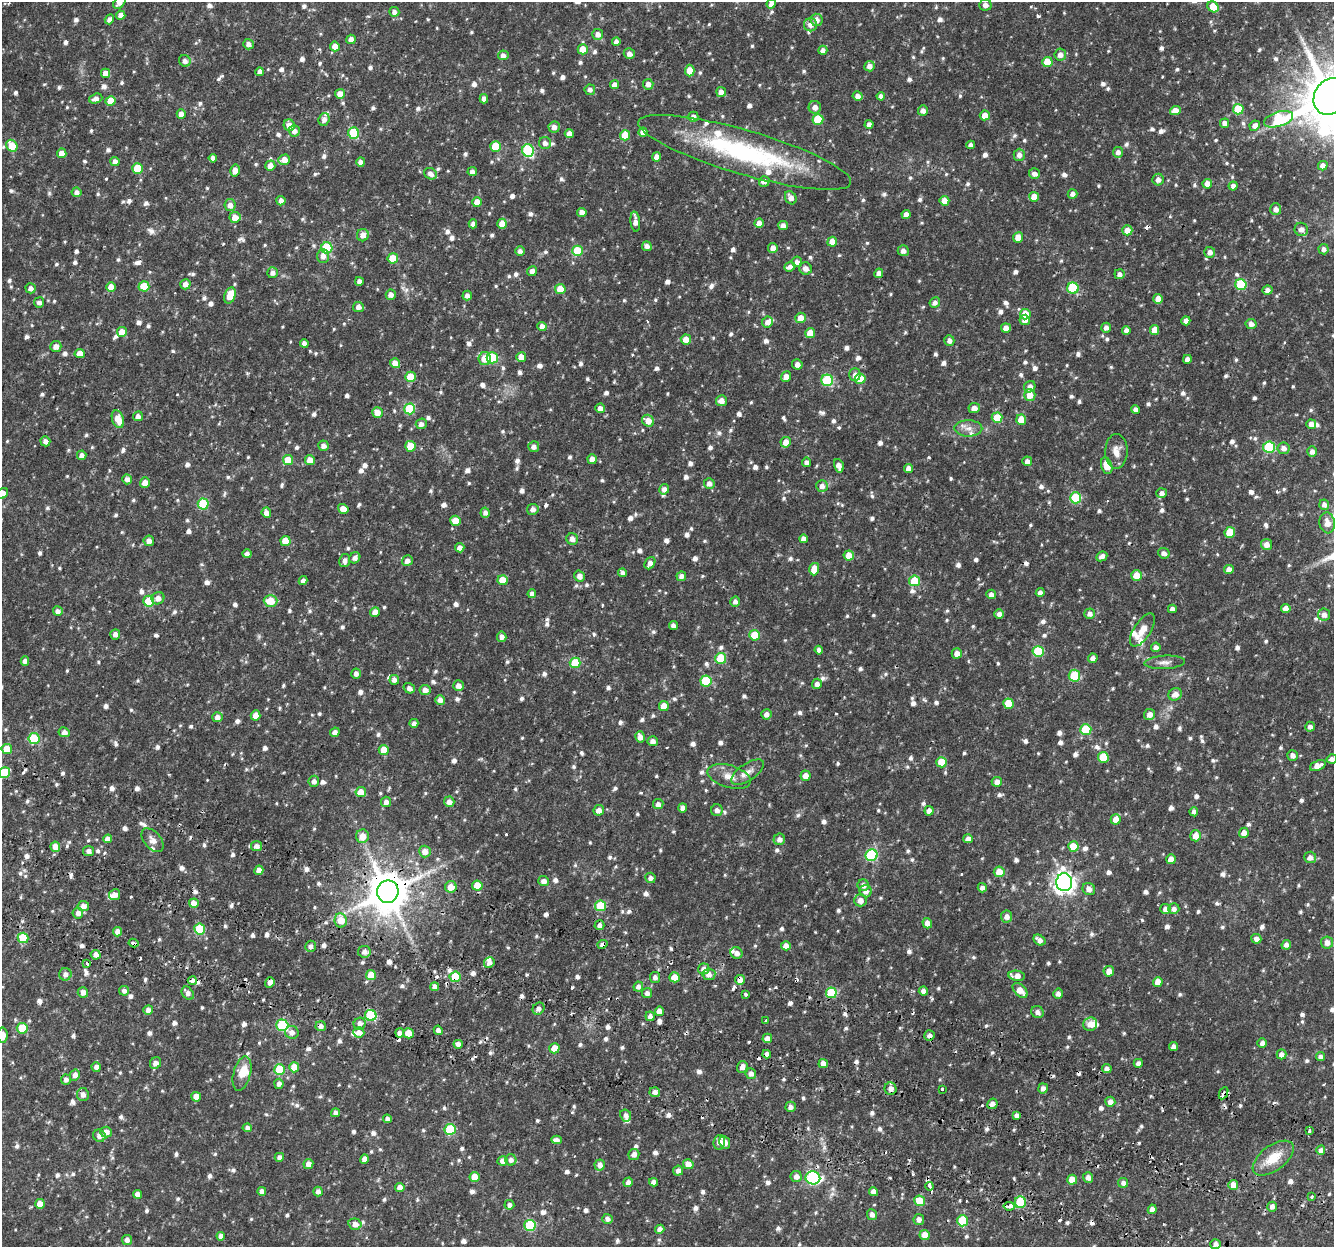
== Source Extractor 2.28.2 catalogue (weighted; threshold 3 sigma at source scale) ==
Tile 6 of 4 x 4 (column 2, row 2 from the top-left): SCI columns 1387-2718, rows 2797-4041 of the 5445 x 5654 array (HDU 1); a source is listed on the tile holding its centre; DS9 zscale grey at full resolution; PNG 1336 x 1249 px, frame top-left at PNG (2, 2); each listed source drawn as its Kron ellipse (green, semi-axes under 4 px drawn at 4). Shown black and unused: <1% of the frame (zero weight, under 2 of 3 exposures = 5% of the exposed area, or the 3 px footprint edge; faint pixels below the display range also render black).
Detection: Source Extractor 2.28.2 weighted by HDU 2 'WHT'; one run over the whole footprint, this tile lists its part. Background 0.035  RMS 0.0038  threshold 0.017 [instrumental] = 3 sigma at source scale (4.5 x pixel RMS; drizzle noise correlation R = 1.50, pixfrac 1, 0.0396/0.0396 arcsec/px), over >= 5 px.
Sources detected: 1213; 1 too faint to see at this stretch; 41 cosmic-ray / hot-pixel residue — neither listed nor drawn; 17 inside a brighter listed object's ellipse — not listed separately; of the other 1154, all 500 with FLUX_AUTO >= 1.61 (the completeness limit of this list) listed and drawn (654 fainter detections not listed), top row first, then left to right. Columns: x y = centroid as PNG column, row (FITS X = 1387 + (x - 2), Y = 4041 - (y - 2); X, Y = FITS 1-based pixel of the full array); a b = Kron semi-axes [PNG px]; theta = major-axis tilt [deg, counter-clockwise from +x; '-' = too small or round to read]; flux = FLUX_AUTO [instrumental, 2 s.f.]
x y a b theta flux
119 3 7 5 48 2.2
771 4 5 4 - 1.9
985 5 6 5 - 2
1213 7 6 5 - 7.6
394 12 5 5 - 1.6
121 15 4 4 - 2.4
109 19 5 4 - 1.8
817 20 6 6 - 2.4
810 25 6 6 - 2.1
598 34 5 5 - 2.2
351 39 5 4 - 2
616 42 4 4 - 1.7
248 44 5 5 - 1.8
335 46 5 5 - 3.3
583 49 5 5 - 7.3
823 50 4 4 - 1.7
629 54 5 5 - 1.9
503 55 5 5 - 1.8
1060 55 6 6 - 2.3
185 61 6 5 - 1.9
1047 62 5 5 - 8.7
869 66 5 5 - 2.1
690 71 6 4 89 4.4
260 72 4 4 - 1.8
105 73 4 4 - 3.6
648 84 5 5 - 2.2
615 85 4 4 - 2.6
590 90 5 5 - 1.7
721 92 5 5 - 2.1
340 94 5 5 - 3.2
858 96 5 4 - 2.1
881 96 4 4 - 1.8
1330 97 19 15 60 2600
96 99 7 5 18 1.8
484 99 4 4 - 2
111 101 5 4 - 5.1
815 107 6 6 - 2.2
1238 109 5 5 - 13
923 111 5 5 - 1.8
1175 111 5 4 - 3.3
181 114 5 4 - 2
985 115 5 5 - 3.5
693 117 5 5 - 1.9
324 119 6 5 - 1.7
818 119 5 5 - 15
1278 119 15 7 17 25
1224 123 4 4 - 2.7
869 124 4 4 - 2.1
289 125 6 5 - 3.2
1255 126 5 5 - 2.1
554 127 6 5 - 2.1
294 131 5 5 - 1.8
643 132 4 4 - 1.9
354 133 5 5 - 21
569 134 4 4 - 2.3
625 135 5 5 - 9
545 143 6 6 - 1.9
971 145 4 4 - 1.6
12 146 6 5 - 6.8
496 146 5 5 - 13
528 150 6 5 - 35
745 152 110 22 -16 61
1118 152 5 5 - 1.7
62 153 5 4 - 3.7
1019 155 6 5 - 1.9
657 157 4 4 - 2.5
213 158 4 4 - 1.7
284 160 6 5 - 3.6
115 162 4 4 - 2.3
361 162 4 4 - 1.8
270 166 5 5 - 3
1323 166 5 4 - 2.3
137 168 5 5 - 9.9
235 170 6 5 - 2.8
472 172 5 4 - 1.8
430 174 7 5 -36 1.9
1034 174 5 5 - 1.9
1158 179 6 5 - 1.8
764 181 5 5 - 1.8
1207 184 5 4 - 2.8
1233 186 4 4 - 1.6
76 192 5 5 - 1.7
1073 194 5 4 - 1.6
1034 197 5 5 - 5.1
791 198 7 5 -59 2.5
281 201 5 4 - 2
944 201 5 5 - 4.6
477 202 5 5 - 4.6
230 205 6 5 - 2.4
1276 209 6 5 - 2.1
582 212 4 4 - 2.6
906 214 4 4 - 2.2
235 217 5 5 - 4.1
635 222 10 5 -84 2.5
759 223 5 4 - 2.6
473 224 4 4 - 1.8
502 224 5 5 - 4.9
783 226 5 4 - 1.8
1301 229 7 6 - 2.3
1127 230 5 5 - 3.8
363 235 6 6 - 2.5
1018 237 5 5 - 4.1
832 242 5 5 - 4.1
647 246 5 4 - 1.6
327 248 5 5 - 23
773 248 5 5 - 2.2
1324 249 5 5 - 1.7
520 251 5 4 - 1.7
577 251 5 5 - 14
903 251 5 5 - 1.8
1210 252 5 5 - 2
323 256 7 6 - 2.3
393 258 5 5 - 6.6
797 262 5 5 - 1.6
790 267 6 4 23 1.9
806 268 6 6 - 2.4
532 271 5 5 - 1.8
272 273 5 5 - 1.8
879 273 5 4 - 1.6
1119 274 5 5 - 1.6
359 281 4 4 - 1.7
185 284 5 5 - 2.6
1241 285 5 5 - 20
144 286 5 5 - 11
111 287 5 5 - 3.5
31 288 5 5 - 2.1
1073 288 6 5 - 23
560 289 5 5 - 7
1267 290 5 4 - 1.7
230 295 8 5 72 6.9
391 295 5 5 - 2.1
467 296 5 4 - 1.7
1158 299 5 4 - 3
39 302 5 5 - 1.6
935 303 5 5 - 1.7
358 307 5 5 - 1.9
1025 314 5 5 - 6.5
801 318 5 5 - 4.4
1025 320 5 5 - 2.5
1186 321 4 4 - 2.2
767 322 5 5 - 1.9
1251 324 5 5 - 1.9
542 326 4 4 - 2.3
1006 328 5 4 - 2.8
1106 328 5 4 - 1.8
1126 330 4 4 - 1.8
1154 330 5 4 - 4.3
122 332 5 5 - 5
810 333 5 5 - 5
686 339 5 5 - 3.9
949 341 5 5 - 1.8
304 343 4 4 - 1.7
56 346 5 5 - 2.4
80 353 5 4 - 3.7
521 357 5 5 - 4.8
492 358 5 5 - 22
484 359 6 6 - 4.6
1187 359 4 4 - 1.8
395 363 5 5 - 2.9
797 364 5 5 - 2
855 375 6 5 - 1.9
410 377 5 5 - 8.8
786 377 5 5 - 3.1
860 379 5 5 - 7.2
827 380 6 5 - 24
1030 387 6 5 - 2
1030 395 5 5 - 4.2
721 401 5 5 - 2.7
600 408 5 4 - 2.2
974 408 5 5 - 2.2
410 409 5 5 - 19
1135 410 4 4 - 1.9
377 412 5 5 - 3.5
138 416 5 5 - 1.7
997 418 5 5 - 9.4
118 419 9 5 -71 4.9
1021 420 5 5 - 5.4
648 421 6 5 - 3.6
421 424 5 5 - 1.8
1311 424 5 4 - 2.5
968 428 14 8 0 2.7
45 441 5 4 - 1.9
786 442 5 5 - 3.4
323 446 5 5 - 1.8
410 446 5 5 - 8.7
534 447 5 5 - 1.8
1269 447 6 5 - 25
1284 448 6 5 - 2.1
1116 451 17 11 89 4
1312 451 5 5 - 1.8
82 455 5 4 - 1.9
592 459 5 4 - 2.9
288 460 5 5 - 7.8
310 460 5 5 - 3.7
1027 461 5 5 - 1.8
806 462 5 4 - 1.7
839 466 7 4 -77 2.4
1107 466 9 5 -72 5.9
909 468 4 4 - 2.7
127 479 5 4 - 1.8
145 483 5 5 - 3.5
709 483 5 5 - 2
822 486 6 6 - 2
664 489 5 5 - 1.8
2 493 6 5 - 4.6
1162 493 5 5 - 1.8
1076 498 5 5 - 23
203 504 5 5 - 20
1324 505 5 5 - 1.8
343 509 6 4 -34 3.7
533 509 6 5 - 2
266 513 5 4 - 2.3
485 513 5 4 - 1.7
455 521 5 5 - 5.5
1327 523 10 7 -81 3.4
1230 532 5 5 - 12
572 539 6 5 - 2
803 539 4 4 - 1.9
149 541 5 5 - 2.2
286 541 5 5 - 6.9
1266 544 5 5 - 2.7
460 548 5 4 - 2.3
1164 553 6 5 - 1.9
247 554 4 4 - 2
849 556 5 5 - 5.4
1102 556 6 4 26 1.9
355 558 6 5 - 1.8
345 561 6 5 - 1.7
407 561 5 5 - 1.9
650 563 6 5 - 2.1
814 569 6 5 - 5.9
1229 569 5 4 - 2.9
623 573 4 4 - 1.9
1137 575 5 5 - 5.6
579 576 6 5 - 2
681 576 5 4 - 1.6
502 580 5 5 - 7
303 581 4 4 - 1.6
915 581 5 5 - 11
1040 593 4 4 - 1.9
532 594 4 4 - 1.8
991 594 5 4 - 1.9
158 598 6 6 - 2.5
149 601 5 5 - 9.7
270 601 7 6 - 6.8
735 601 5 5 - 1.8
1286 608 5 4 - 2.2
1172 609 4 4 - 2
58 611 5 5 - 1.8
375 612 5 4 - 3.1
999 614 5 4 - 1.7
1090 614 5 5 - 1.8
1324 615 6 6 - 2.2
673 626 4 4 - 1.8
1142 630 19 8 57 3.9
115 634 5 5 - 1.9
755 635 5 5 - 10
502 637 5 5 - 2.1
1156 647 5 4 - 1.7
819 650 4 4 - 1.7
1038 651 5 5 - 21
957 653 5 5 - 2.8
721 658 5 5 - 14
1093 658 4 4 - 2.2
25 661 5 4 - 1.7
1165 662 20 6 3 2.3
575 663 5 5 - 14
356 674 5 4 - 1.7
1074 676 6 5 - 20
394 680 5 5 - 1.7
706 681 6 5 - 17
817 684 5 5 - 1.9
458 686 5 5 - 2.1
409 688 6 5 - 1.6
425 690 5 5 - 2.2
1175 694 7 6 - 2.7
440 700 5 4 - 2
1008 704 5 5 - 9.7
664 706 5 5 - 4.2
766 714 5 5 - 2
1150 714 5 5 - 2.5
256 715 5 5 - 3.4
217 717 5 5 - 1.9
414 723 4 4 - 1.7
1310 727 5 5 - 1.6
1086 730 5 5 - 19
64 732 6 5 - 2
335 732 5 4 - 1.7
640 737 6 4 -77 2.2
34 739 5 5 - 21
653 741 5 5 - 2.3
7 749 5 5 - 7.7
384 750 5 5 - 6
1293 755 5 5 - 2.1
1103 757 5 5 - 11
1332 759 5 4 - 1.7
942 762 5 5 - 9.4
1318 766 8 5 22 3.4
748 772 19 8 34 3.1
5 773 6 5 - 18
729 776 22 11 -17 5.1
806 776 5 5 - 3
314 781 5 5 - 1.8
997 782 5 5 - 2.6
361 792 5 5 - 5.6
386 802 5 5 - 1.8
449 802 5 5 - 2.5
658 804 5 5 - 1.7
683 808 4 4 - 1.9
599 810 5 5 - 2.6
717 810 6 6 - 1.9
929 811 5 4 - 2.1
1194 812 4 4 - 1.7
1116 819 5 5 - 3.6
1244 833 5 5 - 2.8
362 836 6 6 - 3.9
1196 836 5 5 - 4.3
108 839 4 4 - 2.3
779 839 6 5 - 1.9
968 839 5 4 - 2.5
152 840 14 8 -49 2.4
257 846 5 5 - 1.9
1073 846 5 5 - 6.8
55 847 5 5 - 4.1
89 851 5 5 - 1.8
425 851 6 6 - 3.3
871 855 6 6 - 32
1310 857 6 5 - 2.2
1171 859 5 5 - 3.9
259 870 4 4 - 2.7
999 872 5 5 - 5
650 878 5 5 - 1.7
544 881 5 5 - 2.1
1064 882 9 8 - 220
863 885 6 5 - 1.8
477 886 5 5 - 7.4
451 887 6 6 - 4.2
982 888 4 4 - 1.7
1089 889 6 6 - 2.2
866 891 6 6 - 2
388 892 11 10 - 1400
115 895 5 5 - 2.4
860 900 6 6 - 2.9
194 903 5 4 - 4.1
83 906 6 5 - 2.4
600 906 5 5 - 14
1165 909 5 5 - 1.7
1174 909 5 5 - 1.7
78 913 5 5 - 1.9
1006 917 6 6 - 2.3
341 920 7 6 - 5.6
927 923 5 5 - 2.8
599 925 5 5 - 1.7
200 929 5 5 - 16
118 932 4 4 - 2.5
23 938 5 5 - 13
1256 939 5 5 - 1.9
1039 940 6 5 - 2.2
1327 942 6 6 - 2.5
133 943 5 3 - 4.4
603 944 5 4 - 1.7
1286 945 5 4 - 1.9
310 946 5 5 - 1.7
786 946 5 4 - 2.8
364 952 6 6 - 1.9
737 953 6 5 - 1.9
96 955 5 4 - 2.4
87 963 3 3 - 5.6
489 963 5 5 - 2.1
704 969 6 5 - 2.1
1109 971 5 5 - 3.4
65 974 6 6 - 1.9
709 974 6 6 - 2.2
371 975 5 5 - 6
1017 976 8 5 -7 2.9
455 977 5 5 - 11
655 977 5 5 - 1.6
674 977 5 5 - 6
740 980 5 4 - 3.5
192 981 4 3 - 2.7
270 982 5 4 - 1.8
1158 982 5 5 - 3.5
435 987 4 4 - 2.4
638 987 5 4 - 1.7
1020 990 9 5 -45 4.6
124 991 5 4 - 1.6
923 991 4 4 - 1.8
83 992 5 5 - 2.2
188 993 7 5 -53 1.9
647 993 5 5 - 1.6
831 993 5 5 - 21
746 994 3 3 - 2.6
1058 994 5 4 - 1.8
538 1009 6 5 - 1.9
148 1010 5 4 - 2
659 1011 5 4 - 2.9
1037 1012 6 6 - 1.8
371 1015 6 5 - 26
650 1016 5 4 - 1.6
766 1021 3 3 - 2.4
360 1024 6 6 - 2.1
1090 1024 7 6 - 4
282 1025 6 5 - 28
321 1026 5 5 - 1.7
22 1028 5 5 - 10
438 1030 5 4 - 1.7
292 1032 7 6 - 2.2
359 1032 5 5 - 2.6
400 1033 4 4 - 1.8
409 1033 5 5 - 7.3
2 1035 8 5 90 3.4
930 1035 5 5 - 1.7
767 1038 5 4 - 2.3
1262 1043 5 4 - 1.8
458 1044 4 4 - 2.3
1173 1047 4 4 - 2
554 1048 5 5 - 6.2
767 1054 4 4 - 1.8
1282 1054 5 5 - 2.1
1321 1057 4 4 - 1.7
156 1063 6 5 - 2.3
1138 1063 4 4 - 1.7
823 1064 5 4 - 3
96 1067 5 4 - 1.7
294 1067 5 5 - 4.4
742 1067 6 5 - 2.2
1107 1069 5 4 - 1.7
280 1070 5 5 - 16
242 1074 18 8 75 6.1
751 1074 5 5 - 2
75 1075 5 5 - 2.5
66 1080 5 5 - 1.6
279 1084 5 4 - 1.6
1043 1088 5 5 - 2
890 1089 6 6 - 2.4
942 1089 3 3 - 5.8
655 1092 5 5 - 1.8
1224 1093 6 4 64 1.6
83 1095 6 6 - 2.1
196 1097 5 5 - 4.7
1110 1102 5 5 - 2.2
992 1104 5 5 - 2.1
791 1107 5 5 - 1.7
335 1113 4 4 - 1.7
626 1115 6 5 - 1.6
1017 1115 4 4 - 1.7
387 1119 4 4 - 1.6
247 1128 5 4 - 1.7
450 1129 5 5 - 22
1309 1130 4 3 - 2.5
106 1132 5 5 - 2.7
99 1136 6 6 - 2
556 1140 5 4 - 1.8
719 1142 7 5 80 2.5
725 1143 6 5 - 2.9
1321 1150 4 4 - 1.7
634 1155 5 5 - 1.7
279 1157 5 4 - 1.7
1273 1158 24 12 37 8.5
364 1159 5 4 - 2
511 1160 5 5 - 1.8
503 1161 5 4 - 2.2
308 1164 5 5 - 2.5
688 1164 5 5 - 2.7
600 1165 5 5 - 2.2
678 1171 5 5 - 1.7
474 1177 5 5 - 5.8
796 1177 5 5 - 1.9
813 1178 7 6 - 55
1088 1178 5 5 - 1.8
1072 1180 5 5 - 5.5
628 1182 5 4 - 2
653 1182 4 4 - 1.7
1123 1183 5 5 - 1.7
1233 1185 5 5 - 3.5
930 1186 4 3 - 5.1
400 1187 5 4 - 2.8
262 1191 4 4 - 1.9
318 1191 5 4 - 1.7
873 1192 4 4 - 2
137 1194 4 4 - 2.7
1311 1197 3 3 - 1.7
920 1201 5 5 - 10
1020 1202 6 5 - 20
40 1204 5 5 - 5.2
509 1205 5 4 - 1.7
1009 1206 5 3 - 5.5
1272 1207 5 4 - 1.8
1152 1209 5 4 - 1.7
872 1215 5 5 - 1.7
607 1219 5 5 - 1.8
919 1219 5 5 - 1.7
962 1221 5 5 - 15
355 1224 6 5 - 2.7
530 1225 5 5 - 24
660 1229 5 4 - 1.7
925 1235 5 5 - 3.8
221 1236 4 4 - 1.7
127 1240 5 5 - 1.9
1215 1244 5 5 - 1.8
Overlapping masked pixels (flux is a lower limit): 16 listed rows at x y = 745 152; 5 773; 1064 882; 388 892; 23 938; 133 943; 603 944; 455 977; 740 980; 192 981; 321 1026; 930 1035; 767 1054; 1224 1093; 1309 1130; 813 1178
Isophote crosses this tile's border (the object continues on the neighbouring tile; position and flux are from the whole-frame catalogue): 7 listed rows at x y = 119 3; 771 4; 1330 97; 2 493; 1332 759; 5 773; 2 1035